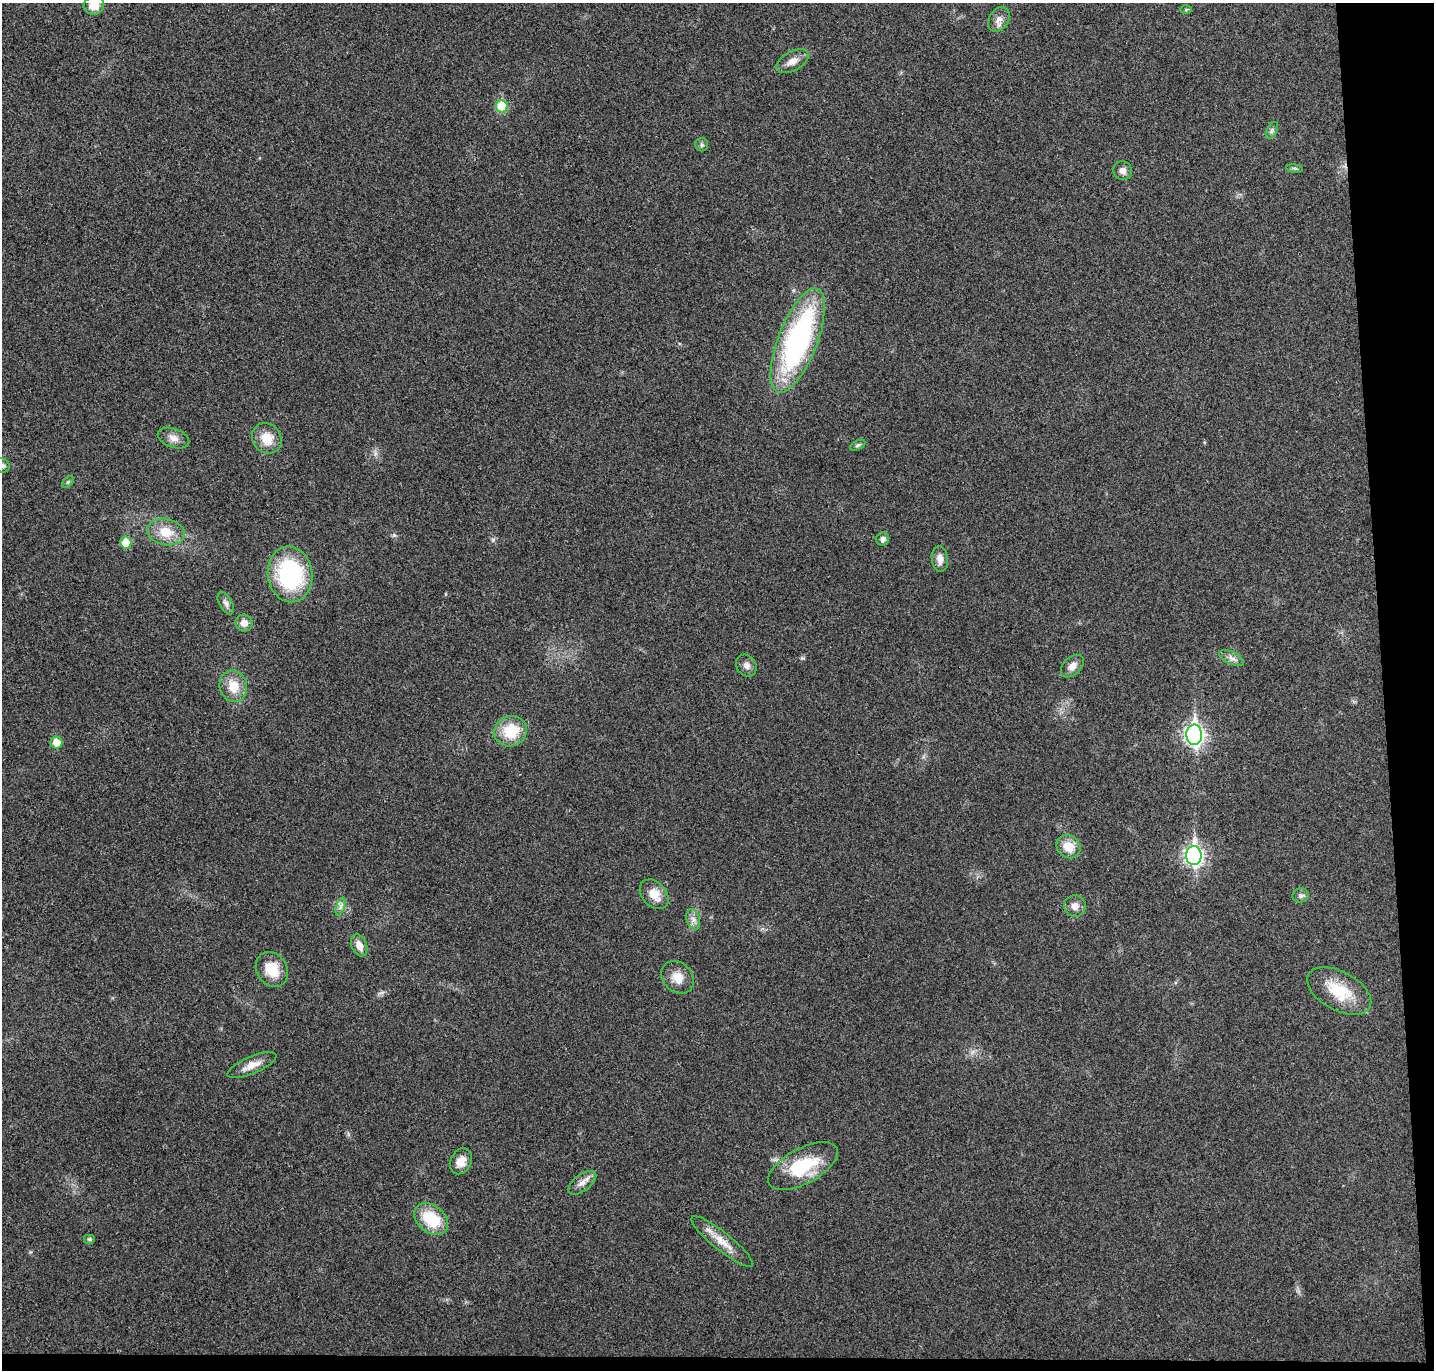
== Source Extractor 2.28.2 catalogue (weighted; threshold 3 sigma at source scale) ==
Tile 9 of 3 x 3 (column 3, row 3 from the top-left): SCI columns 2919-4350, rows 116-1483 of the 4408 x 4332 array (HDU 1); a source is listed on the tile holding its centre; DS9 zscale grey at full resolution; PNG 1436 x 1372 px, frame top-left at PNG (2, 3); each listed source drawn as its Kron ellipse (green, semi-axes under 4 px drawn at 4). Shown black and unused: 5% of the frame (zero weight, under 3 of 4 exposures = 6% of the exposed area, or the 3 px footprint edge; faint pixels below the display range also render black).
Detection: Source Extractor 2.28.2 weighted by HDU 2 'WHT'; one run over the whole footprint, this tile lists its part. Background 0.0232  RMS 0.0063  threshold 0.0283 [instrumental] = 3 sigma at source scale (4.5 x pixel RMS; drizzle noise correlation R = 1.50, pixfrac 1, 0.05/0.05 arcsec/px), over >= 5 px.
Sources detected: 47; all 47 listed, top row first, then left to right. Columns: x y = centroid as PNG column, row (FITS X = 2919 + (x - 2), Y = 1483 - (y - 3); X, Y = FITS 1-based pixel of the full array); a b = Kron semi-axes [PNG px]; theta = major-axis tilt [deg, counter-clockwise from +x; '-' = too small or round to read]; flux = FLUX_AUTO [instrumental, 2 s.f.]
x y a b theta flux
94 5 10 9 - 7.6
1186 10 6 4 2 0.8
999 19 13 9 58 4.2
792 61 17 9 30 5.6
502 106 6 5 - 26
1272 130 9 5 63 1.6
702 145 6 6 - 1.3
1295 168 8 4 -8 1.2
1123 171 9 9 - 3.4
798 341 55 19 69 140
174 438 16 9 -19 4.8
267 438 16 14 -48 11
858 445 8 4 26 1.1
2 465 8 7 - 2.3
68 482 7 4 45 1
166 532 19 13 -12 12
883 539 6 6 - 2.3
126 543 6 5 - 13
940 559 13 8 -83 4.9
290 574 28 22 -83 67
226 603 12 6 -62 2.4
244 623 8 8 - 4.3
1232 658 13 6 -26 3
746 665 11 9 -53 3.1
1072 666 13 8 44 4.4
233 686 16 13 -72 12
511 731 16 15 - 20
1194 735 10 8 -88 250
57 743 6 6 - 9.5
1068 847 13 11 -41 9.8
1194 856 9 8 - 220
654 894 17 12 -47 9
1301 895 8 7 - 2.1
1075 906 11 10 - 4.2
341 907 9 4 71 2
693 919 10 6 -72 2.9
359 945 11 7 -67 5.6
272 969 18 15 -57 15
678 977 18 14 -46 8.4
1339 991 35 19 -28 23
252 1065 26 8 23 7.1
461 1161 13 10 64 6.5
803 1166 38 17 28 33
582 1183 16 8 37 4.5
431 1219 19 13 -39 24
89 1239 6 5 - 1.1
722 1242 39 9 -39 10
Isophote crosses this tile's border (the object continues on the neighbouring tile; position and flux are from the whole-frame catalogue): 2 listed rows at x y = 94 5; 2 465